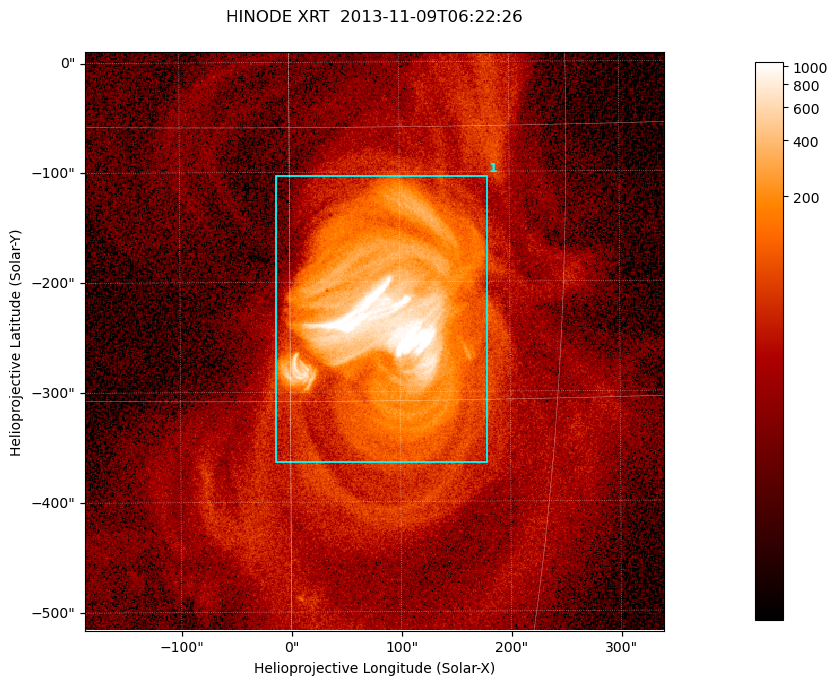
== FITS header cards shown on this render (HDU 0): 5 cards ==
TELESCOP= 'HINODE  '           /
INSTRUME= 'XRT     '           /
DATE_OBS= '2013-11-09T06:22:26.807' /
CTYPE1  = 'Solar-X '           /
CTYPE2  = 'Solar-Y '           /

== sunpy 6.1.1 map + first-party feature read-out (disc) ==
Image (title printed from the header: HINODE XRT  2013-11-09T06:22:26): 512 x 512 px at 1.03 arcsec/px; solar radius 968 arcsec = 941 px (partial field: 9.4% of the solar disc is inside the frame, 100% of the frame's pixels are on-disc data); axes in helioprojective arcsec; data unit not stated in the header (colour bar unlabelled)
Orientation: roll -0.318 deg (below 1 deg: not rotated)
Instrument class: DISC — disc imager (sunpy class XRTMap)
Bright regions (active regions / flare kernels): reference = the on-disc median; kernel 5 px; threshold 5 sigma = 83.1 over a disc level ~15.5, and >= 1.15x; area >= 262 px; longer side >= 6 px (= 6.2 arcsec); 1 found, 1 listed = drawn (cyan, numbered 1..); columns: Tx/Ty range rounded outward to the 5 arcsec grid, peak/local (2 s.f.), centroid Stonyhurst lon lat
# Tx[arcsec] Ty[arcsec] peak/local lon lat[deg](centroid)
1 -15..180 -365..-100 103 +5 -10